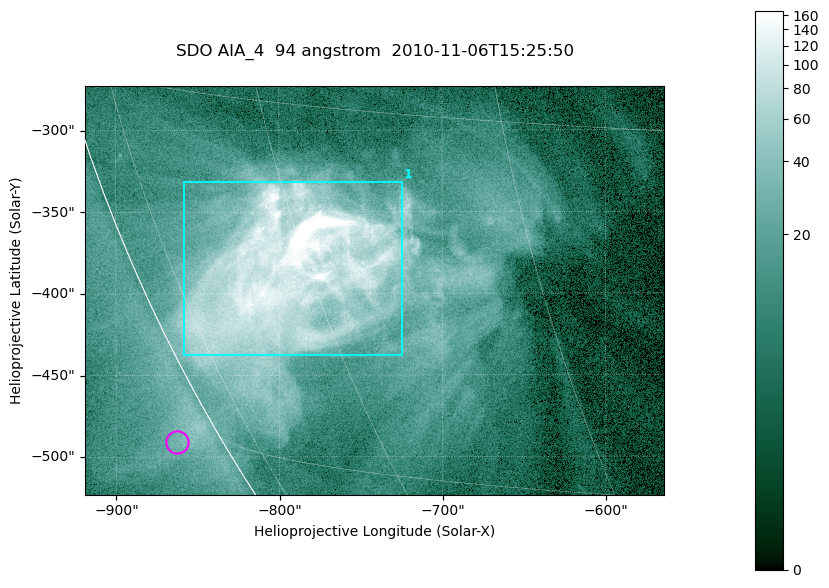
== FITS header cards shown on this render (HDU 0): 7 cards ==
TELESCOP= 'SDO     '           /
INSTRUME= 'AIA_4   '           /
WAVELNTH=                   94 /
WAVEUNIT= 'angstrom'           /
DATE-OBS= '2010-11-06T15:25:50.12' /
CTYPE1  = 'HPLN-TAN'           /
CTYPE2  = 'HPLT-TAN'           /

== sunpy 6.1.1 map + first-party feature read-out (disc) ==
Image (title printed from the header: SDO AIA_4  94 angstrom  2010-11-06T15:25:50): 591 x 417 px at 0.6 arcsec/px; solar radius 968 arcsec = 1614 px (partial field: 2.7% of the solar disc is inside the frame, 89% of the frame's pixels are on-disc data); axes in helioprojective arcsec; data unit not stated in the header (colour bar unlabelled)
Pointing: header CRPIX1/2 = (2053.81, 2042.90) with CRVAL1/2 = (0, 0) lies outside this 591 x 417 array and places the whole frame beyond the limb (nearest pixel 1.36 R_sun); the SolarSoft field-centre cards XCEN/YCEN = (-741.4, -398.2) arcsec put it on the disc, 768 arcsec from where CRPIX/CRVAL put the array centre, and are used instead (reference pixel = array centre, CRVAL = XCEN/YCEN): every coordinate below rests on XCEN/YCEN
Orientation: roll -0.138 deg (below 1 deg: not rotated)
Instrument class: DISC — disc imager (sunpy class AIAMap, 94 A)
Bright regions (active regions / flare kernels): reference = the on-disc median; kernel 5 px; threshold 5 sigma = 55.2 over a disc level ~10.5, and >= 1.15x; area >= 246 px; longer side >= 5 px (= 3 arcsec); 1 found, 1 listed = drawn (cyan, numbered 1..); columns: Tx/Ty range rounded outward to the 2 arcsec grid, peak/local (2 s.f.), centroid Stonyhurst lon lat
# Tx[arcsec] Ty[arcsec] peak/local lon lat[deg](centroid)
1 -858..-724 -438..-330 35 -62 -22
Off-limb structures (1.02-1.3 R_sun): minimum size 123 px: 1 found; the strongest spans PA ~120 deg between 1.02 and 1.04 R_sun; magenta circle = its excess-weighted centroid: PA ~120 deg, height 1.03 R_sun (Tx ~-862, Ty ~-490 arcsec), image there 1.6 x the reference